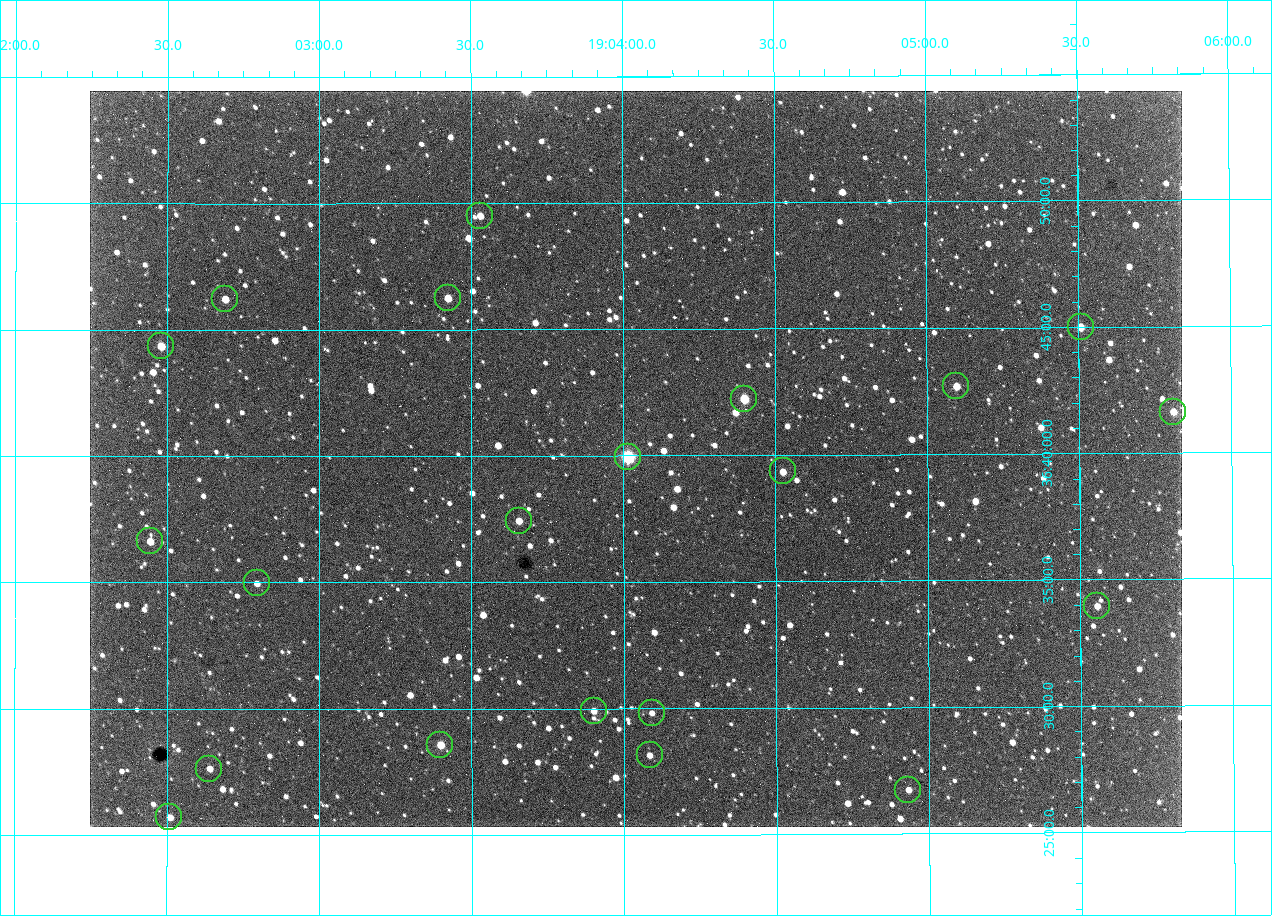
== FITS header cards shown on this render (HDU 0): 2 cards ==
NAXIS1  =                 1092 /fastest changing axis
NAXIS2  =                  736 /next to fastest changing axis

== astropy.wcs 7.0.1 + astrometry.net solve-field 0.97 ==
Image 1092 x 736 px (HDU 0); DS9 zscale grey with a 90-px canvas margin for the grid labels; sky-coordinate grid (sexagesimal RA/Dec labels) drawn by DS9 from the SOLVED WCS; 21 Tycho-2 reference stars matched to detected sources circled (green)
Header WCS: none
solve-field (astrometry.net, Tycho-2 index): SOLVED blind (the file carries no WCS)
Solved WCS: RA---TAN-SIP/DEC--TAN-SIP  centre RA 19:04:02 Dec +36:40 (286.01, +36.66 deg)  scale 2.37 arcsec/px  FOV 43.2' x 29.1'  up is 0 deg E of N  parity flipped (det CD > 0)
(file carries no celestial WCS; the grid is the blind solution)
Tycho-2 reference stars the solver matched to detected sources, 21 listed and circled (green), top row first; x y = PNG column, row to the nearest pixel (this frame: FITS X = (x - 90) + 1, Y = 736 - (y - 91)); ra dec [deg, ICRS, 3 dp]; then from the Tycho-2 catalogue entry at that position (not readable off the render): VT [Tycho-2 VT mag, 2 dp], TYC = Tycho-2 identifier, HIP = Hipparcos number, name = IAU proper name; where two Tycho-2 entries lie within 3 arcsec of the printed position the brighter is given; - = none
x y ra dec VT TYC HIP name
480 216 285.882 +36.825 10.95 2652-329-1 - -
448 298 285.856 +36.771 11.11 2652-1253-1 - -
225 299 285.672 +36.770 11.14 2651-2527-1 - -
1081 327 286.377 +36.750 10.72 2652-110-1 - -
161 346 285.620 +36.739 11.03 2651-1906-1 - -
956 386 286.274 +36.711 10.88 2652-1070-1 - -
744 399 286.100 +36.704 10.14 2652-1649-1 - -
1173 412 286.453 +36.694 11.14 2652-77-1 - -
628 457 286.004 +36.666 8.52 2652-1368-1 - -
783 471 286.131 +36.656 11.73 2652-1640-1 - -
519 521 285.914 +36.624 11.11 2652-845-1 - -
150 541 285.611 +36.610 11.49 2651-2437-1 - -
257 583 285.699 +36.583 11.58 2651-2403-1 - -
1097 606 286.389 +36.566 11.69 2652-176-1 - -
594 711 285.975 +36.498 11.48 2652-1679-1 - -
652 713 286.023 +36.497 11.84 2652-1694-1 - -
440 745 285.849 +36.476 10.21 2652-1424-1 - -
650 755 286.021 +36.469 11.69 2652-1542-1 - -
209 769 285.660 +36.461 11.58 2651-2129-1 - -
908 790 286.233 +36.446 11.65 2652-1600-1 - -
169 817 285.627 +36.429 11.63 2651-2447-1 - -